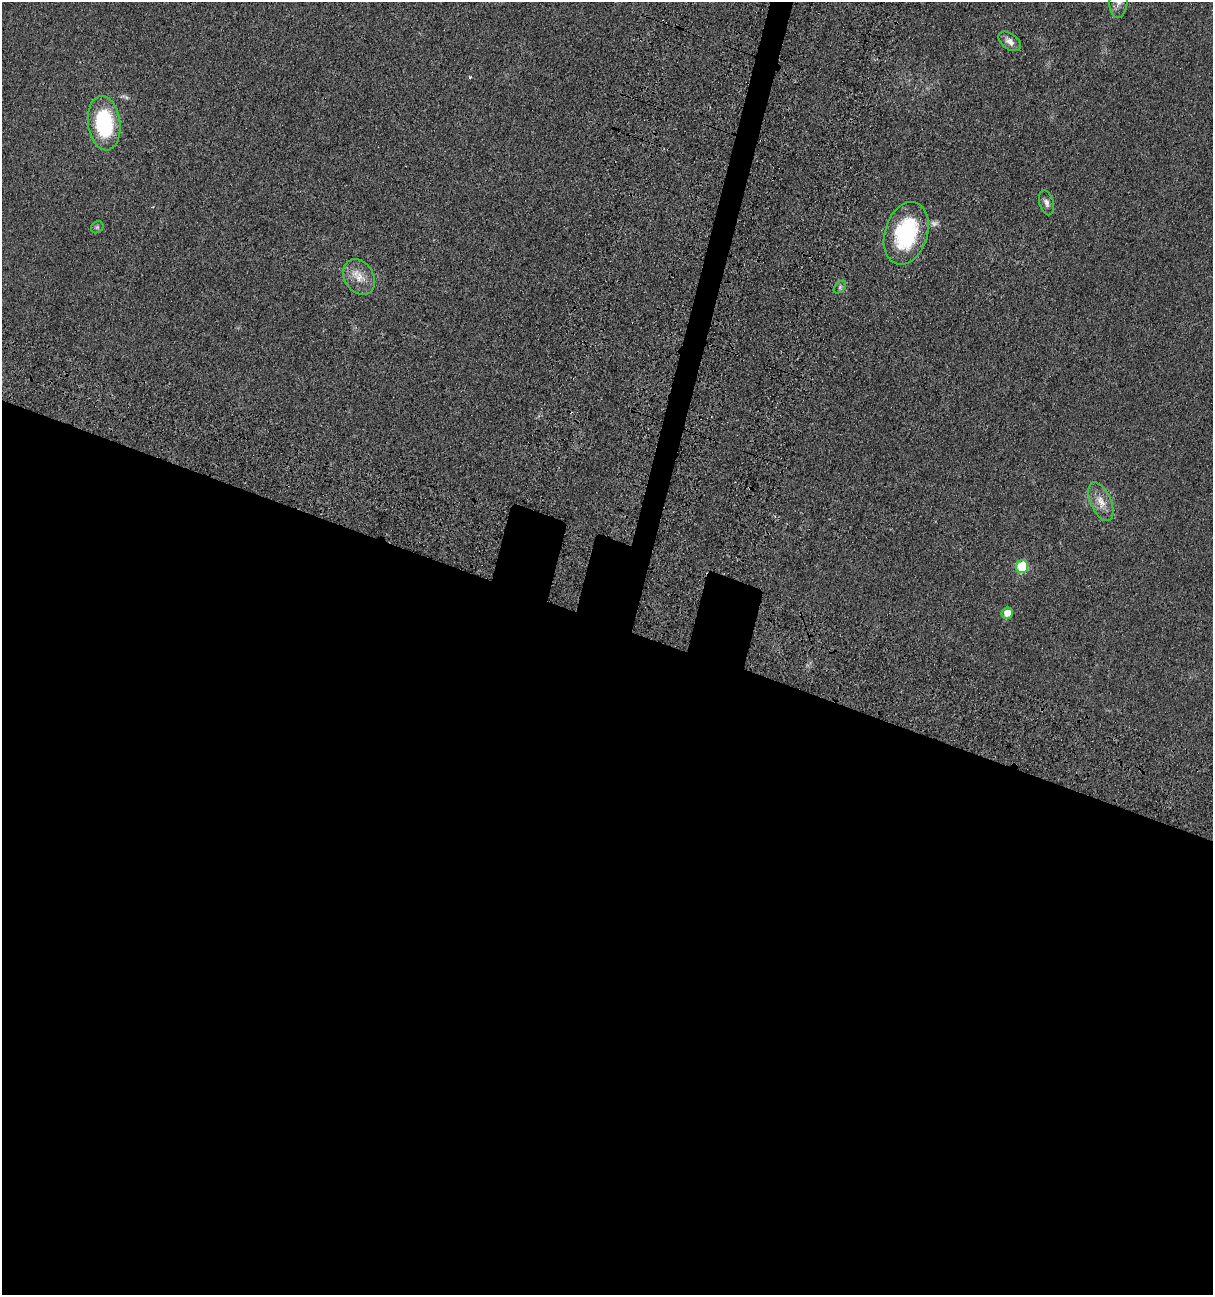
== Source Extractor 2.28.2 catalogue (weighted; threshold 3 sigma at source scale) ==
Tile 14 of 4 x 4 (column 2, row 4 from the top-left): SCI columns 1635-2845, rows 175-1467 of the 5538 x 5518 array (HDU 1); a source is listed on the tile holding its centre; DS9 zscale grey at full resolution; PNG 1215 x 1297 px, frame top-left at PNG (2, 2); each listed source drawn as its Kron ellipse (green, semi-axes under 4 px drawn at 4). Shown black and unused: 54% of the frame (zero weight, under 3 of 4 exposures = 11% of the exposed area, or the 3 px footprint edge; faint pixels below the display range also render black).
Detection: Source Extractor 2.28.2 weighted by HDU 2 'WHT'; one run over the whole footprint, this tile lists its part. Background 0.0292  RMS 0.0053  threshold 0.024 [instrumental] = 3 sigma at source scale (4.5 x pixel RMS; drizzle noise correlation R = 1.50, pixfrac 1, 0.05/0.05 arcsec/px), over >= 5 px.
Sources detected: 13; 1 too faint to see at this stretch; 1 cosmic-ray / hot-pixel residue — neither listed nor drawn; the other 11 listed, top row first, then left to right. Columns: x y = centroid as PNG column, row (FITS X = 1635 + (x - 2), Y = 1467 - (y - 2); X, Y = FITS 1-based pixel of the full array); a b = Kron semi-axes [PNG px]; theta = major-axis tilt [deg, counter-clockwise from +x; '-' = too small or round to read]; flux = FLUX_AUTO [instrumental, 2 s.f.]
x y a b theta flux
1119 2 16 9 85 4
1010 41 13 7 -36 3.2
104 123 27 16 -83 43
1046 203 13 7 -75 2.2
97 227 7 5 44 0.92
906 233 32 21 73 48
359 277 19 14 -58 7.4
840 287 7 4 46 1.1
1101 502 21 10 -67 6.2
1022 567 6 6 - 22
1007 613 6 5 - 5.8
Isophote crosses this tile's border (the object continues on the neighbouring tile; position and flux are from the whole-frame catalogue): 1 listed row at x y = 1119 2